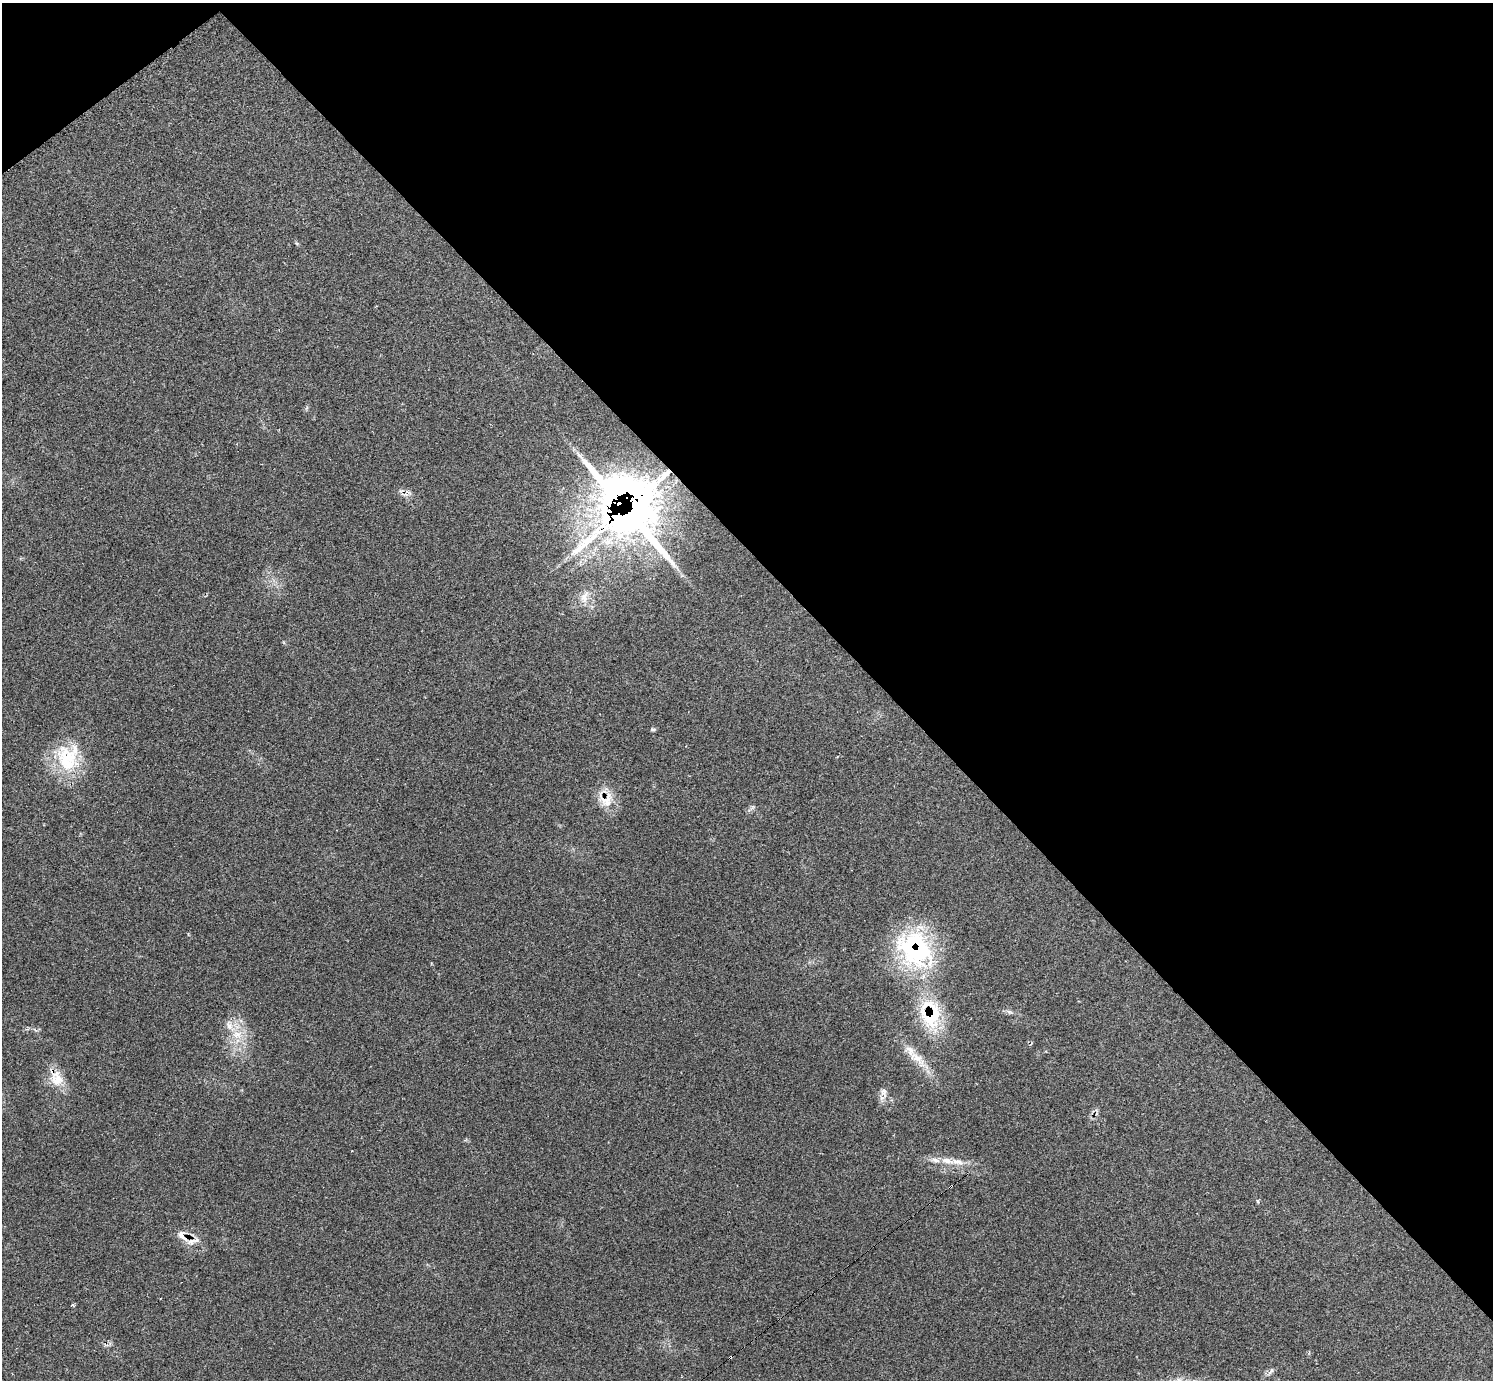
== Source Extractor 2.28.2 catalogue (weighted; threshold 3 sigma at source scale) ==
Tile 3 of 4 x 4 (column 3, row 1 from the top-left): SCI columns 2983-4473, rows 4299-5676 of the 5972 x 5970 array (HDU 1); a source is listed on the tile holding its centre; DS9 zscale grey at full resolution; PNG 1495 x 1382 px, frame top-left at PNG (2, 3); no overlay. Shown black and unused: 42% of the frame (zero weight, under 2 of 3 exposures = <1% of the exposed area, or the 3 px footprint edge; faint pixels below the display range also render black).
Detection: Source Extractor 2.28.2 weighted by HDU 2 'WHT'; one run over the whole footprint, this tile lists its part. Background 0.161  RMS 0.0092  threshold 0.0415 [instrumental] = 3 sigma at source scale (4.5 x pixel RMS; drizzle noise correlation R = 1.50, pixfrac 1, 0.05/0.05 arcsec/px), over >= 5 px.
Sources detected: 27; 2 cosmic-ray / hot-pixel residue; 1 long thin detection or spike segment (spike, bleed or trail) — not listed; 3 inside a brighter listed object's ellipse — not listed separately; the other 21 listed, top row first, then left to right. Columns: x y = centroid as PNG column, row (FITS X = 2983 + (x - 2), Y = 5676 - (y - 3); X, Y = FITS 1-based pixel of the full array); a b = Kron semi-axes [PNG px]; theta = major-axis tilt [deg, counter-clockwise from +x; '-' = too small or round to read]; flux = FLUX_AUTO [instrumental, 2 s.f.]
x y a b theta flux
409 492 12 3 -44 2.1
629 511 60 48 -56 830
584 597 20 10 72 11
653 729 7 4 -6 1.5
68 756 39 33 -9 52
606 800 21 19 50 17
915 949 53 40 -48 120
1009 1012 9 4 -9 2.4
930 1014 38 27 -82 56
229 1025 15 8 -69 7.4
237 1034 15 10 7 12
916 1057 34 11 -44 18
56 1078 24 17 -59 18
884 1092 14 9 -68 6
935 1160 13 6 -17 4.7
957 1162 19 8 -12 9.3
1258 1201 6 4 -88 1.1
182 1236 19 8 -47 8.8
72 1305 4 3 - 1.5
730 1357 3 3 - 1.6
1271 1371 11 3 60 2
Overlapping masked pixels (flux is a lower limit): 7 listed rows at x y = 629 511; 606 800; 915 949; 930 1014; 56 1078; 182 1236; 730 1357
Unlisted compact peaks at least as high as the median listed source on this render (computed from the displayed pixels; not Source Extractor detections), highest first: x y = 297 244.